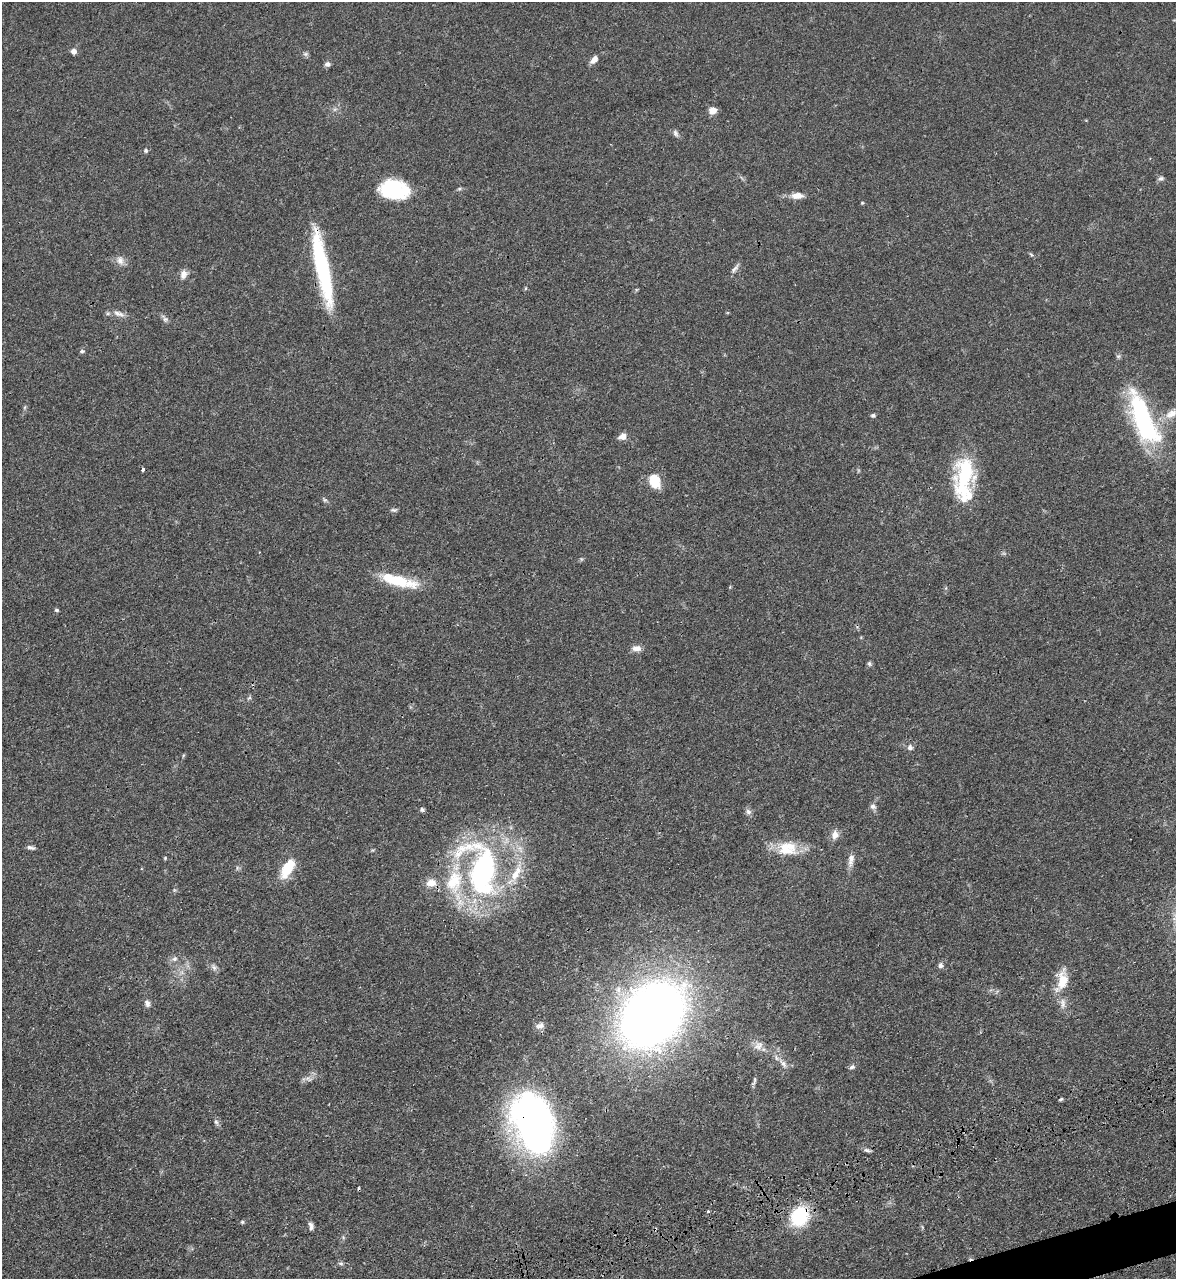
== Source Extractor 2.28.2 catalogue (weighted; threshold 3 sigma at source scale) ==
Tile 6 of 4 x 4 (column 2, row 2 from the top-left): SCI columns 1606-2779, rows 2728-4004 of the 5334 x 5453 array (HDU 1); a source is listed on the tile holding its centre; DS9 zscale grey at full resolution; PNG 1178 x 1281 px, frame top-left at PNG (2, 2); no overlay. Shown black and unused: <1% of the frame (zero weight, under 3 of 4 exposures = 11% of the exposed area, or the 3 px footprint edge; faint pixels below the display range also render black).
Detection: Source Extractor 2.28.2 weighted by HDU 2 'WHT'; one run over the whole footprint, this tile lists its part. Background 0.0519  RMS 0.0042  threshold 0.0187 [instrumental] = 3 sigma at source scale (4.5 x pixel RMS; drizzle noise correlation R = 1.50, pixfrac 1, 0.05/0.05 arcsec/px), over >= 5 px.
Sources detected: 77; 1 inside a brighter object's white glare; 1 cosmic-ray / hot-pixel residue — not listed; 5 inside a brighter listed object's ellipse — not listed separately; the other 70 listed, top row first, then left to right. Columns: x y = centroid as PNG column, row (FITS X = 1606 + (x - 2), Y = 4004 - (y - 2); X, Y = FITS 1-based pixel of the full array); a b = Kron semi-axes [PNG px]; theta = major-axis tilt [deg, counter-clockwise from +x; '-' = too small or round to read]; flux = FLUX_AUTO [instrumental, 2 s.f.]
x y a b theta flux
73 51 5 5 - 2.5
305 54 8 6 -20 0.87
594 60 10 6 49 2.6
327 64 7 6 - 1.2
712 110 9 8 - 2.8
676 133 11 6 -67 1.2
146 151 5 5 - 0.69
1161 178 8 6 21 1
394 189 30 19 -8 26
459 189 5 5 - 0.64
797 196 16 8 3 3.5
862 203 5 3 - 0.35
1031 254 6 4 -21 0.55
120 260 12 9 -70 2.6
322 268 81 13 -79 46
735 268 16 5 49 1.5
184 274 12 9 69 2.3
119 314 17 7 -19 2.5
165 319 12 6 -49 1.3
82 351 7 5 9 0.73
25 407 6 4 71 0.55
1171 414 20 9 24 5.1
873 415 6 5 - 0.71
1143 418 64 21 -67 58
622 436 9 7 25 2.5
143 469 4 3 - 1.5
965 473 52 20 79 31
654 481 13 9 -64 11
325 500 6 5 - 0.69
394 510 8 5 -1 0.82
399 581 45 12 -14 16
56 610 6 4 -27 0.55
636 648 12 8 -1 2.4
869 664 7 6 - 0.8
249 698 6 4 18 0.55
910 747 8 7 - 1.4
873 806 8 7 - 1.3
422 809 6 5 - 0.75
748 812 9 7 -55 1.3
835 835 12 9 77 2.7
31 848 9 5 -15 1.1
787 848 28 20 1 12
165 858 5 4 - 0.41
851 860 19 8 83 2.8
237 868 6 4 73 0.68
287 869 23 11 59 12
483 872 57 27 87 91
516 873 25 10 61 8.2
454 881 37 24 77 25
174 959 8 6 30 1.4
940 965 6 6 - 1.3
214 967 10 5 -65 1.2
1062 981 29 13 74 8.9
147 1003 9 7 -74 1.5
652 1015 54 41 49 390
540 1025 12 7 15 1.8
758 1045 14 11 41 3.1
783 1064 14 6 -54 2.2
852 1067 7 6 - 1
754 1081 14 4 77 1
1061 1099 6 3 44 0.53
216 1122 9 6 -69 1.1
537 1122 68 35 -63 130
867 1150 9 5 -14 0.98
708 1211 3 3 - 0.8
800 1216 19 16 57 24
242 1222 5 4 - 0.59
311 1226 10 5 -76 1.4
655 1229 5 3 - 0.52
341 1263 8 4 -9 0.75
Overlapping masked pixels (flux is a lower limit): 4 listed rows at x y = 322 268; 537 1122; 800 1216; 655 1229
Isophote crosses this tile's border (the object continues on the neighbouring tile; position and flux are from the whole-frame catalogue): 1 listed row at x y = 1171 414